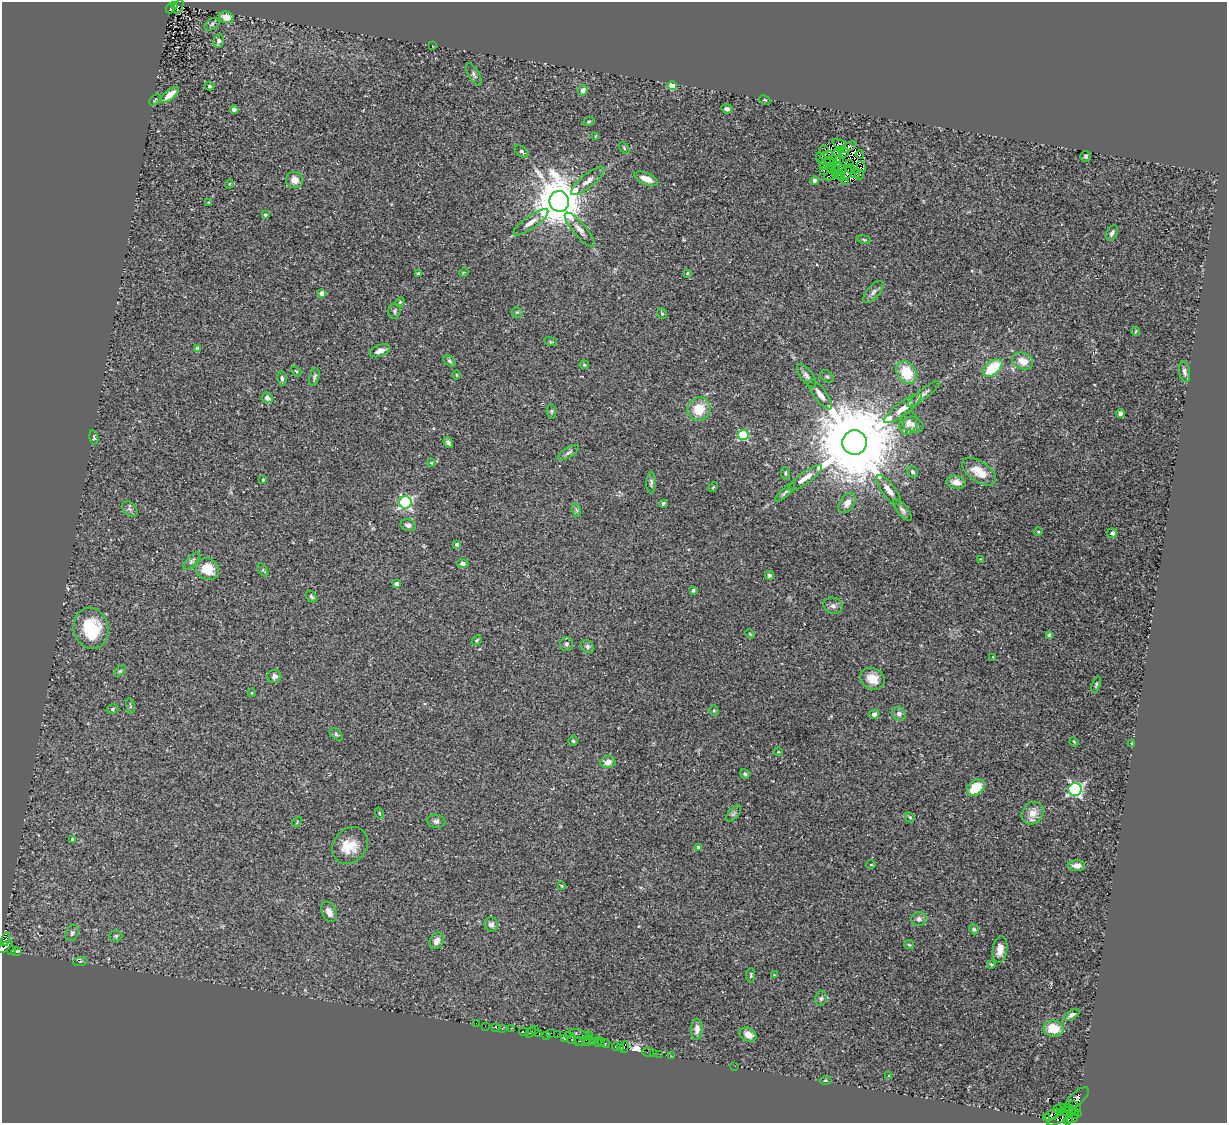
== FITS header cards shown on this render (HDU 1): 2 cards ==
NAXIS1  =                 1225
NAXIS2  =                 1121

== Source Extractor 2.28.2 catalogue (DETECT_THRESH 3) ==
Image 1225 x 1121 px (HDU 1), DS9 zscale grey, 1 PNG px = 1 image px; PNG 1229 x 1125 px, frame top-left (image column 1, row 1121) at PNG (2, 2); each listed source drawn as its Kron ellipse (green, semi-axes under 4 px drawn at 4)
Background 0.11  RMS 0.022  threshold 0.0647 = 3 sigma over >= 5 px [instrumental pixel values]
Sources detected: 244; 7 with non-positive FLUX_AUTO (blend fragments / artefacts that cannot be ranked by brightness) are neither listed nor drawn; the other 237 listed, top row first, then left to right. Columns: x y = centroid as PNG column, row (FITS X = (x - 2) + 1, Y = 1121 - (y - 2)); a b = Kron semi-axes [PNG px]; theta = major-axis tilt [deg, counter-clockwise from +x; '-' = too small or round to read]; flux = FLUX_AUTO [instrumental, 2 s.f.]
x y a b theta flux
175 5 3 2 - 55
178 6 7 3 62 2.2
171 8 5 4 - 66
226 17 7 5 -14 12
212 24 8 5 32 2.8
218 41 7 5 79 4.8
433 46 3 2 - 0.78
474 74 13 5 -59 4.3
209 86 5 3 - 1.8
672 86 4 4 - 39
583 90 5 4 - 6.6
170 95 11 5 38 16
155 100 7 2 45 1.4
765 100 6 4 -25 1.6
727 109 5 4 - 5.2
234 110 4 4 - 8
589 122 6 4 19 1.9
596 136 4 2 - 1
839 144 7 4 -22 2
848 147 9 3 28 3.6
624 148 6 3 -55 1.8
824 150 5 2 - 0.7
522 151 8 5 -36 3.1
837 152 4 2 - 0.72
844 154 6 3 33 2.2
860 155 4 2 - 3.4
827 156 6 4 15 2.2
836 156 7 3 -81 0.69
1086 156 5 5 - 2.5
821 158 6 3 -66 8.1
839 160 3 2 - 1.2
829 161 5 2 - 3.5
833 163 2 2 - 0.38
850 164 3 2 - 0.84
824 165 4 3 - 0.98
832 166 3 3 - 1
861 166 5 2 - 2.1
851 169 5 2 - 0.53
823 170 3 2 - 2.2
836 170 4 2 - 1.4
842 170 5 4 - 1.7
847 172 7 5 70 3.2
855 173 5 3 - 1.1
838 174 5 2 - 0.2
835 175 3 2 - 0.9
859 175 5 2 - 3.2
830 176 6 2 19 4.9
842 178 4 2 - 0.37
646 179 12 5 -23 16
294 180 8 8 - 12
588 181 21 6 40 11
814 181 4 4 - 3.3
846 181 2 2 - 3.6
229 184 5 3 - 1.1
559 201 10 9 - 7700
209 202 3 3 - 1.2
265 215 3 3 - 3
531 222 21 6 35 11
580 230 22 6 -50 9.9
1112 233 8 5 61 4.5
864 239 7 3 -10 1.6
464 272 5 3 - 1.3
418 273 4 4 - 2.4
687 273 4 3 - 1.6
873 292 13 6 49 6.1
322 293 4 4 - 12
400 302 5 4 - 1.7
394 311 7 6 - 3.2
517 312 5 5 - 2.1
662 314 6 4 -51 1.7
1136 331 4 4 - 1.5
551 342 6 4 -18 1.9
198 348 4 3 - 5
380 351 11 5 21 9.1
449 361 6 4 -40 2.6
1023 361 11 8 -23 19
584 365 5 4 - 1.7
993 368 11 7 39 53
296 371 6 3 -44 1.9
906 372 12 9 -54 43
1185 372 10 5 -79 4.9
456 375 4 3 - 1.2
807 376 14 6 -54 6
827 376 7 5 -46 2.5
314 377 9 4 76 3
282 378 8 4 -84 3
923 394 20 4 38 7
820 395 18 6 -53 11
267 398 6 5 - 7.3
903 408 23 6 37 16
699 409 12 11 - 33
551 411 7 4 -85 1.9
1120 413 5 4 - 4
908 423 12 8 74 9.2
913 425 10 7 -18 6.3
743 435 5 5 - 120
94 438 7 4 -79 2.3
448 443 6 4 -55 3.9
855 443 12 12 - 35000
569 452 12 5 32 4.2
431 463 4 4 - 1.6
913 472 6 5 - 2.9
979 472 19 10 -34 27
785 473 6 4 -85 2.3
805 478 20 6 36 13
263 480 3 2 - 1.4
651 482 11 4 87 3.5
956 482 10 6 -12 10
713 487 5 3 - 1.4
889 490 18 6 -53 12
785 492 13 4 42 3.6
406 502 6 6 - 250
663 503 4 3 - 2.3
847 503 11 7 57 9.8
130 509 9 6 -44 4.2
576 510 7 4 -71 2.5
902 510 13 5 -51 4.8
408 525 7 5 -13 5.3
1038 531 4 3 - 1.2
1112 533 5 5 - 5.1
457 544 3 3 - 3.7
980 559 2 2 - 0.74
192 561 11 4 46 3.5
463 563 6 4 -4 3.5
207 569 12 10 -33 31
263 570 7 4 -54 2.1
769 575 4 4 - 3.5
396 584 4 4 - 10
693 590 4 3 - 3.6
311 597 6 4 -49 2.6
833 606 10 8 -16 5.3
91 628 21 17 -78 66
750 634 5 3 - 1.2
1049 635 4 4 - 8.7
477 640 5 4 - 2.1
566 644 7 6 - 4
587 646 7 6 - 4
992 657 3 2 - 0.92
120 671 6 4 44 2.2
274 676 7 6 - 5.6
872 679 13 10 -26 19
1096 684 8 4 75 2.3
251 693 4 3 - 1.1
130 706 8 4 -82 2.1
112 709 6 4 16 2.3
714 711 5 4 - 1.8
874 714 5 4 - 5.2
899 714 7 6 - 6.3
336 734 7 5 -42 2.5
573 741 5 4 - 2.3
1074 742 5 3 - 1.3
1132 743 3 2 - 1.3
778 752 4 3 - 1
608 762 7 6 - 10
745 774 5 4 - 2.7
976 788 10 7 38 38
1075 789 6 6 - 290
379 813 6 3 -71 1.4
1033 813 12 10 47 16
734 814 10 5 49 3.1
910 817 5 4 - 2.1
436 821 9 6 -9 4.9
297 822 6 3 49 1.7
73 839 4 4 - 4
350 845 20 16 51 29
699 847 4 4 - 6.8
871 864 5 3 - 1.3
1077 866 8 5 0 7.9
561 886 4 3 - 1.3
329 912 11 7 -65 9.5
919 919 7 7 - 5.4
491 924 7 6 - 5.2
974 929 5 4 - 2.3
72 933 8 6 63 4.1
116 936 6 5 - 2.4
5 939 7 4 76 130
437 941 9 6 58 7.9
909 945 5 4 - 1.6
5 946 9 3 37 420
12 950 4 3 - 55
1000 950 13 7 82 14
16 952 5 3 - 84
80 962 7 4 3 2.2
991 965 4 2 - 1.6
751 975 7 4 89 2
774 975 4 3 - 1.2
821 998 7 5 74 3.1
1071 1015 9 4 32 4.5
476 1023 2 2 - 1.3
485 1026 3 2 - 1.2
496 1028 2 2 - 1.2
502 1028 3 3 - 4.7
512 1028 3 2 - 4.3
1053 1028 10 8 -9 27
697 1029 10 6 88 7.9
535 1030 2 2 - 4.2
524 1032 5 3 - 78
530 1032 6 3 50 7.7
551 1033 3 2 - 1.1
539 1034 3 2 - 64
557 1035 2 2 - 14
581 1035 12 4 -16 8.5
589 1035 2 2 - 1.2
748 1035 9 6 -25 12
546 1036 3 2 - 3.6
569 1036 4 3 - 43
565 1039 4 3 - 120
572 1039 5 3 - 25
586 1040 5 4 - 28
578 1041 2 2 - 74
583 1042 9 3 -15 22
594 1042 4 3 - 97
598 1042 5 3 - 130
601 1042 3 3 - 8.5
606 1043 4 3 - 55
616 1046 4 3 - 100
624 1047 6 3 73 100
621 1048 3 3 - 56
648 1052 6 2 -18 3.3
654 1053 2 2 - 3.4
660 1054 2 2 - 0.89
672 1056 3 2 - 2.3
735 1066 2 2 - 12
889 1075 4 2 - 0.91
825 1081 6 3 0 1.6
1076 1099 16 6 43 280
1075 1106 7 2 -39 180
1058 1109 4 3 - 72
1071 1110 11 4 -25 510
1065 1111 5 3 - 120
1060 1113 3 2 - 83
1074 1114 4 2 - 140
1052 1115 8 5 26 610
1047 1118 3 3 - 150
1072 1118 6 4 39 260
1059 1119 13 4 27 470
1068 1120 5 3 - 180
At the frame edge (FLAGS 8, measured only in part): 1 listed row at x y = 5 946
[7 non-positive-flux detections neither listed nor drawn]